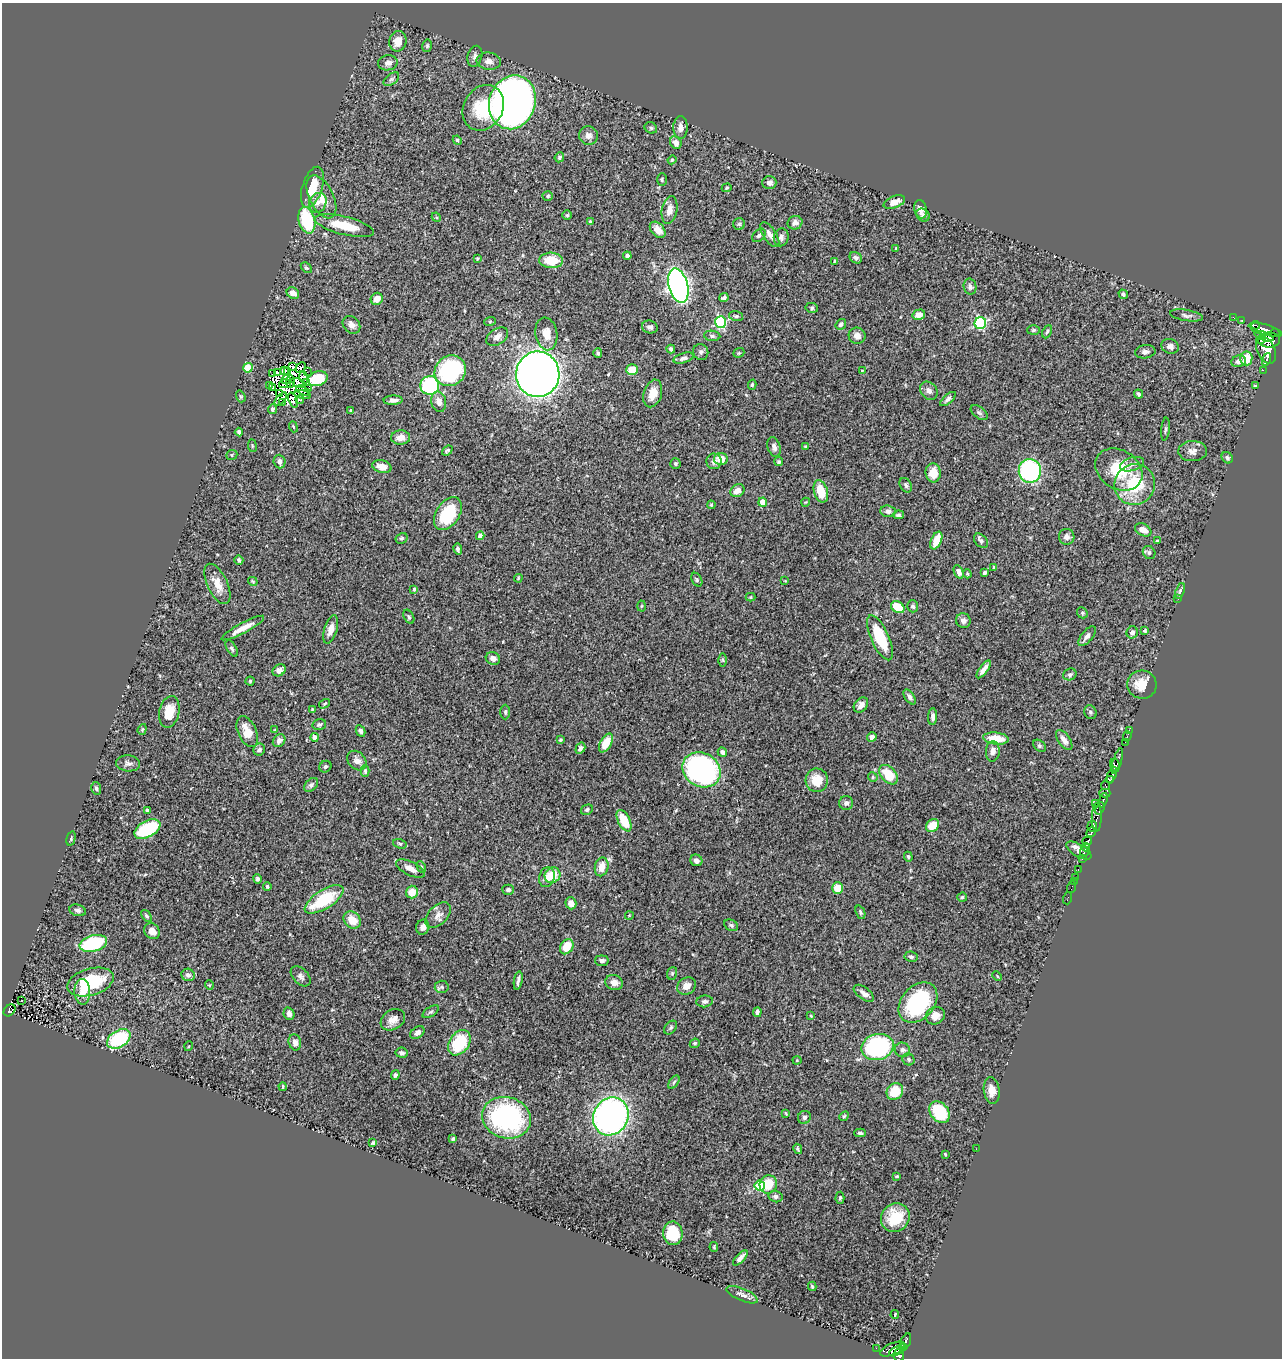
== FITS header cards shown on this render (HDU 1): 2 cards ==
NAXIS1  =                 1280
NAXIS2  =                 1356

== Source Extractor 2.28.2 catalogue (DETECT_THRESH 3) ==
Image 1280 x 1356 px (HDU 1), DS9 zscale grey, 1 PNG px = 1 image px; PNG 1284 x 1360 px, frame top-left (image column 1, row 1356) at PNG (2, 3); each listed source drawn as its Kron ellipse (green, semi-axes under 4 px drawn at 4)
Background 0.447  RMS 0.025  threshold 0.0752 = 3 sigma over >= 5 px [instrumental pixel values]
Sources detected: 381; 14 with non-positive FLUX_AUTO (blend fragments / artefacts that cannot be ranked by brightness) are neither listed nor drawn; the other 367 listed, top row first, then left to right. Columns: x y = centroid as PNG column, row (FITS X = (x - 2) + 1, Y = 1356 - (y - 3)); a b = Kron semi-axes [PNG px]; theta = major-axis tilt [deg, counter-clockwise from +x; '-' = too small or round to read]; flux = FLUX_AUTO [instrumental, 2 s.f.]
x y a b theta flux
398 41 10 8 77 19
427 46 6 5 - 2.9
475 56 11 7 73 6.6
489 61 12 8 -7 9.7
388 63 10 7 8 8.8
391 79 9 5 37 4.3
512 102 27 23 71 1200
483 108 24 19 60 75
680 127 11 7 89 11
651 128 6 5 - 3.1
588 135 9 9 - 9.2
457 140 5 4 - 2.7
676 143 6 5 - 10
559 157 5 4 - 3.2
672 160 4 4 - 1.7
662 180 6 5 - 2.6
769 183 7 6 - 6.8
312 187 21 10 72 37
727 188 5 3 - 1.8
548 196 5 4 - 2.6
321 197 23 12 -63 26
894 202 11 6 21 14
318 203 10 8 63 9
921 209 9 6 -75 9.8
670 210 14 7 79 14
567 215 5 5 - 2.5
923 215 7 6 - 5.4
436 217 5 4 - 1.9
307 220 13 8 -75 95
590 221 4 4 - 2
795 223 7 6 - 7.6
739 224 6 6 - 2.7
344 226 30 9 -14 46
658 230 9 6 -47 18
759 235 8 5 42 3.8
770 235 14 6 -57 11
781 237 9 7 81 6
896 248 3 3 - 1.6
627 256 4 4 - 5.7
856 258 6 5 - 4.1
477 259 4 3 - 1.7
551 260 12 7 -3 41
835 261 4 3 - 1.6
306 268 6 4 -46 2.6
678 286 17 9 -74 780
970 287 8 6 -76 5.2
293 293 6 5 - 12
1123 294 5 4 - 3.6
724 297 4 3 - 3.6
377 299 6 6 - 15
812 308 6 5 - 3
919 315 6 5 - 11
1187 315 17 5 -9 6
736 316 7 4 -14 3.4
1233 317 3 2 - 6.6
1242 320 3 3 - 3.5
490 321 6 4 19 1.6
721 322 6 5 - 180
980 323 6 5 - 200
841 324 6 4 53 5.9
351 325 10 8 -44 9.1
1256 325 4 2 - 170
650 327 8 6 -16 5.1
1033 330 6 5 - 3.4
1265 330 17 5 -16 34
1047 332 7 3 65 2.8
1275 333 5 2 - 84
546 334 16 11 -80 25
712 336 8 5 -7 3.5
857 336 8 8 - 11
1264 336 10 4 -20 1100
497 337 12 8 35 9.4
1261 339 5 2 - 350
1269 340 11 7 0 1100
1170 346 9 7 -18 6.7
671 349 4 4 - 5.4
1266 350 14 9 -64 2800
701 352 8 7 - 4.7
1145 352 10 6 8 6.5
598 353 5 4 - 3.7
739 353 6 4 21 2.2
684 358 10 5 17 6.2
1246 358 7 6 - 31
1266 360 7 2 68 490
1239 361 7 6 - 8.5
293 367 3 2 - 0.73
301 367 5 2 - 0.64
248 368 5 4 - 58
632 370 6 5 - 33
862 370 4 2 - 1.3
1263 370 2 2 - 38
285 371 3 2 - 2
288 371 3 2 - 1.9
450 371 16 14 41 190
307 372 2 2 - 0.84
273 373 3 2 - 0.82
277 373 3 2 - 0.49
538 374 23 21 85 1900
304 377 6 4 -75 2.2
318 379 10 7 19 52
286 380 4 2 - 1.9
290 382 6 3 83 2.9
306 382 3 2 - 1.5
299 383 8 2 -24 1.2
285 384 6 2 14 0.68
430 385 9 9 - 160
752 385 5 4 - 2.5
269 386 4 3 - 3.8
1255 386 3 3 - 2.3
273 387 3 3 - 0.82
309 388 3 2 - 2.2
303 391 7 3 -30 0.44
929 391 10 8 -47 7.9
279 393 3 2 - 0.33
653 393 14 9 73 21
1138 394 5 3 - 3.8
303 395 8 4 -14 7.4
241 396 6 4 -71 2.1
281 399 8 2 49 2.7
300 399 4 3 - 4.6
948 399 9 4 40 5.1
293 400 8 4 -68 1.4
393 400 9 4 2 7.9
283 402 2 2 - 1.3
439 402 10 7 -77 12
272 409 5 4 - 5.5
350 410 3 3 - 1.4
979 413 10 5 -36 4.3
293 427 6 3 -69 1.8
1165 429 11 3 84 3.2
239 432 4 4 - 3.7
401 438 9 7 4 15
252 446 6 3 -82 1.7
774 447 10 6 -73 6.3
806 447 4 4 - 4.5
447 451 6 3 39 3.3
1193 451 14 10 2 12
232 455 6 4 22 2.3
1227 458 6 5 - 3.6
721 459 7 6 - 21
714 461 8 7 - 7.5
280 462 7 6 - 7.3
779 462 4 4 - 2.8
675 464 5 5 - 2.6
1132 464 12 6 17 8.1
382 467 10 6 -15 15
1119 470 25 19 -32 69
1030 471 12 11 - 220
933 473 9 7 -85 25
1135 484 20 20 - 80
906 485 8 5 -59 3.8
737 491 7 6 - 11
821 491 12 7 -74 42
763 502 4 4 - 27
806 502 4 3 - 1.2
711 505 4 3 - 2.1
888 511 7 6 - 6.8
448 513 18 11 56 87
898 515 6 4 8 3.1
1143 530 9 6 -27 13
480 536 4 4 - 9.5
1067 537 8 7 - 7.4
402 538 6 5 - 3
936 540 9 5 66 27
981 541 8 5 -47 3.8
1158 541 4 3 - 2.4
458 549 6 4 -81 4.7
1149 552 7 6 - 3.8
239 560 4 3 - 2.9
994 567 3 3 - 1.9
959 572 7 4 -64 7.4
984 573 4 3 - 3.6
967 574 4 3 - 1.8
518 578 4 3 - 1.6
697 580 7 5 -61 2.8
253 581 5 3 - 1.6
785 581 3 2 - 1.1
217 584 22 10 -65 22
414 589 3 3 - 3.7
1180 591 8 4 70 3.5
750 597 5 4 - 1.9
1178 599 2 2 - 6.7
641 606 5 3 - 1.6
913 606 6 5 - 3.5
898 607 7 5 -32 49
1082 613 6 5 - 2.5
409 617 7 5 -61 3
963 621 7 7 - 7.2
243 628 24 5 28 19
331 629 14 6 74 15
1145 630 4 3 - 2.1
1132 632 6 5 - 5.4
1087 636 12 5 51 7.4
880 638 24 8 -65 71
232 648 9 4 -60 3.9
493 658 7 6 - 7.9
723 660 6 4 -89 2.1
984 669 10 4 54 11
279 670 7 5 34 13
1070 674 7 5 26 3.7
250 681 4 4 - 2.2
1142 685 14 14 - 30
910 697 8 4 -56 6
324 704 6 3 33 1.9
861 705 8 6 49 8.9
312 710 4 3 - 2
169 712 16 10 77 29
505 712 7 4 -90 3.4
1090 712 7 6 - 3.9
933 717 8 4 87 5.4
319 724 7 5 15 3.7
142 729 5 4 - 2.1
275 730 4 3 - 1.5
1129 730 3 2 - 23
361 731 6 4 -63 5.5
247 732 16 9 -66 25
1127 736 5 3 - 31
315 737 4 4 - 9.9
872 737 5 4 - 8
996 738 13 6 -6 36
560 740 3 3 - 1.8
1064 740 12 6 -55 10
279 741 7 5 51 7.4
1125 742 2 2 - 11
606 743 10 5 60 31
1039 746 7 5 -42 3.1
580 748 6 4 58 6.6
259 750 6 5 - 5.2
993 751 10 7 85 10
722 752 5 4 - 5.8
357 761 11 8 -48 9.4
1117 761 13 3 73 380
128 763 12 8 -3 6.9
1115 765 7 4 -79 810
325 767 6 5 - 3.4
702 770 20 16 -32 420
365 771 6 4 89 2.9
888 775 11 7 -47 40
1112 775 9 4 68 750
873 777 5 4 - 2.4
817 780 12 11 - 32
1111 780 3 3 - 140
311 785 8 5 45 4.7
1105 785 5 3 - 110
96 788 6 5 - 4
1105 793 6 4 -2 300
1103 800 8 3 72 370
846 803 7 7 - 5.7
1095 803 2 2 - 74
1100 808 6 3 69 370
147 810 4 3 - 5.4
587 810 6 5 - 3.1
1097 817 14 5 89 380
624 821 11 6 -64 42
932 825 7 6 - 32
1092 826 5 5 - 1000
147 829 14 8 28 110
1091 832 5 3 - 460
71 838 7 4 76 2.5
1087 841 5 3 - 430
400 844 7 4 -17 2.9
1086 847 4 3 - 380
1079 850 14 6 -31 17
1084 852 5 2 - 380
908 857 5 4 - 2.2
1082 859 3 2 - 67
696 860 6 5 - 6.9
421 867 6 4 -62 2.5
602 867 9 6 77 19
410 868 16 6 -26 13
1078 870 3 2 - 17
552 875 8 7 - 36
547 877 10 7 73 12
1075 877 2 2 - 15
257 879 5 4 - 3.9
1074 881 2 2 - 14
267 886 4 3 - 2.4
1072 887 6 2 72 15
837 888 6 5 - 30
508 890 6 5 - 4.6
412 892 6 6 - 24
962 897 5 4 - 2.6
1068 898 6 2 72 18
324 899 22 9 32 96
571 903 6 5 - 11
78 910 8 5 -16 5.3
860 912 7 4 -68 3.2
438 915 15 9 45 12
146 916 7 4 -53 3.2
629 916 4 3 - 1.2
352 920 9 7 -44 23
731 925 7 5 -28 3.6
423 927 7 6 - 8.3
152 931 8 7 - 13
93 943 14 8 15 130
567 947 8 6 55 34
911 957 6 5 - 3.5
602 961 7 5 -7 5
672 973 6 5 - 2.5
188 975 7 6 - 5.3
301 976 12 7 -45 7.2
997 976 5 3 - 1.7
518 981 9 3 80 5.4
90 982 24 13 17 89
614 982 9 7 -18 11
209 985 5 4 - 1.6
686 986 10 8 35 13
442 987 7 6 - 3.9
82 992 13 8 -87 18
864 993 12 6 -37 8
22 1000 3 2 - 1.8
705 1001 8 6 7 4.4
918 1002 22 16 48 160
9 1010 7 5 43 160
431 1012 9 4 34 3.2
757 1012 5 3 - 4.9
289 1014 6 5 - 7
811 1016 4 3 - 1.4
935 1016 10 8 30 16
393 1020 13 9 31 14
671 1027 8 5 51 3.6
417 1032 8 5 37 6.5
119 1039 13 8 32 100
295 1042 8 6 -77 9.3
459 1043 14 9 55 83
695 1043 5 4 - 3
189 1046 5 3 - 1.4
878 1047 16 13 15 250
902 1050 8 7 - 6.2
402 1053 6 5 - 5.5
908 1059 6 5 - 3.3
797 1060 4 4 - 1.7
395 1075 5 4 - 3.7
674 1082 7 4 55 2.9
283 1087 4 2 - 2
992 1090 13 8 -82 15
895 1091 9 7 48 44
940 1112 12 9 -49 76
786 1113 3 2 - 1.5
611 1116 19 17 61 670
844 1116 5 4 - 2.2
804 1117 7 6 - 4.6
506 1118 25 20 -15 270
860 1133 6 3 -2 3.9
453 1139 4 3 - 2.6
373 1143 3 3 - 2.4
798 1149 5 3 - 2.5
976 1149 2 2 - 2
945 1154 3 2 - 1.6
897 1176 4 3 - 2.4
768 1184 9 8 - 41
760 1186 5 5 - 98
776 1196 7 5 -16 4.8
840 1198 6 4 87 3.7
895 1217 15 13 48 48
673 1233 12 9 -83 66
714 1247 5 3 - 1.9
740 1258 9 4 47 7.6
812 1286 4 3 - 2.1
742 1295 17 6 -23 8
895 1315 4 2 - 1.3
905 1342 9 5 64 240
876 1348 2 2 - 11
904 1348 3 3 - 120
893 1349 13 5 23 440
896 1351 7 3 28 260
899 1355 6 5 - 420
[14 non-positive-flux detections neither listed nor drawn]